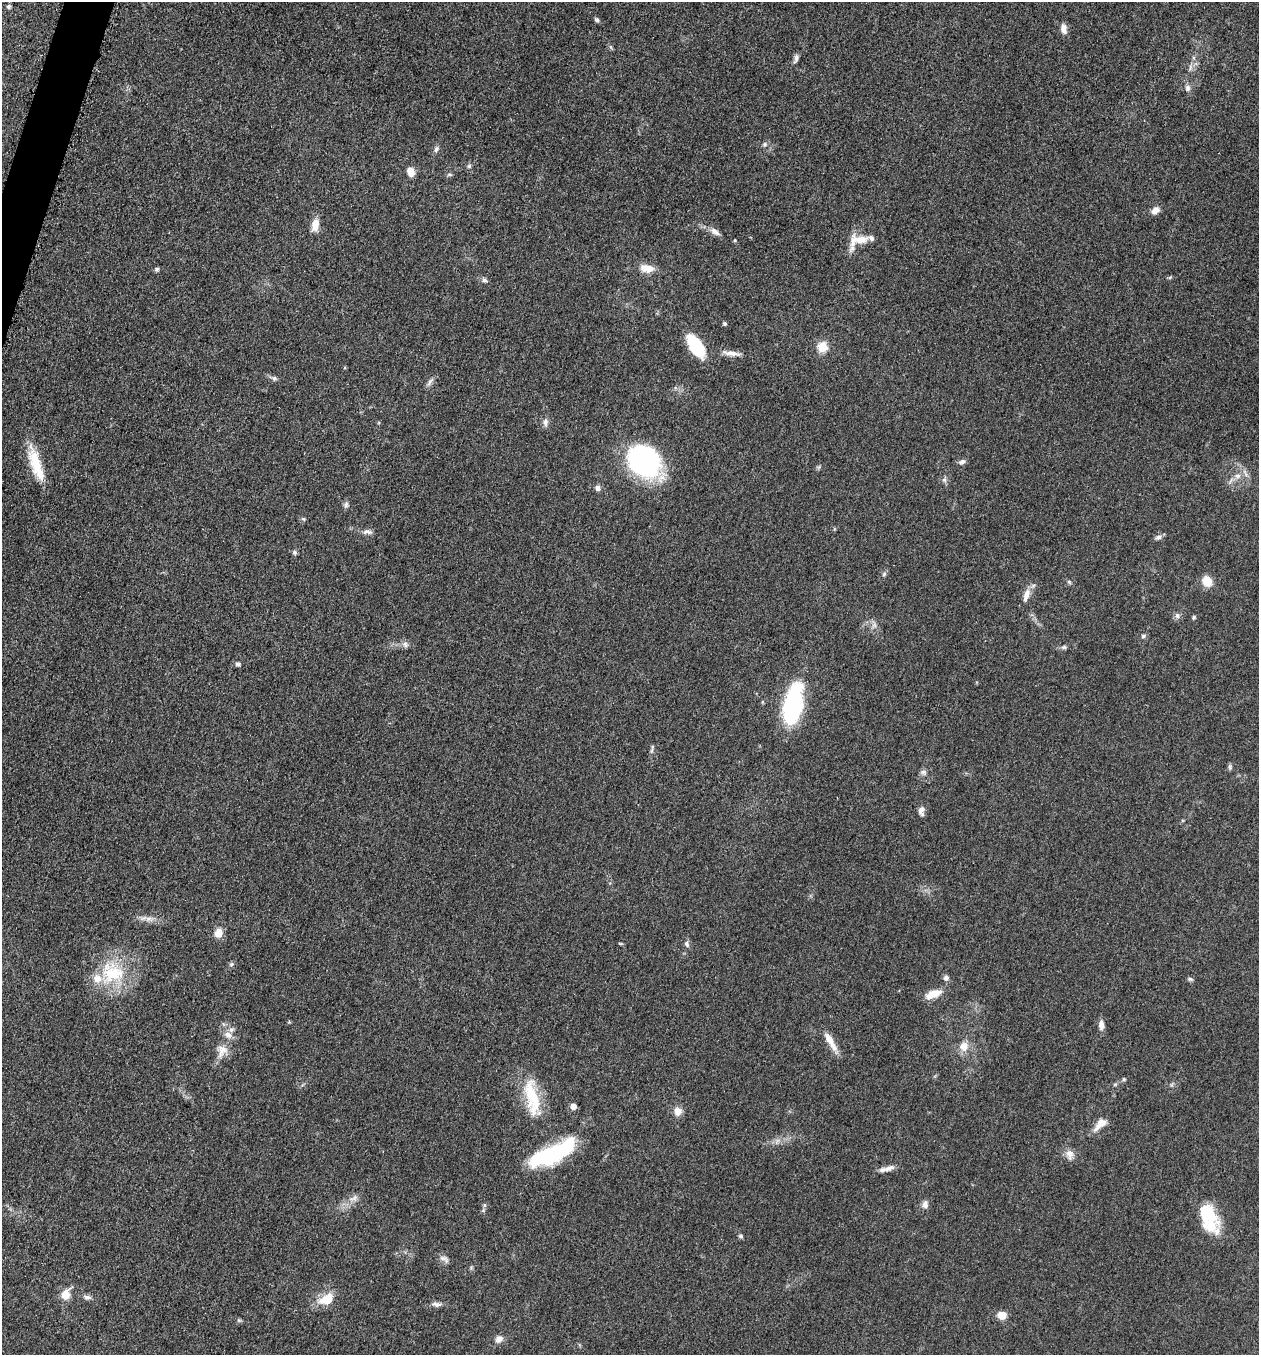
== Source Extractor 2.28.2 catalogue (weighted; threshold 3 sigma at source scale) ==
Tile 11 of 4 x 4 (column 3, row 3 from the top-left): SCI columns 2713-3969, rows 1370-2722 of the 5507 x 5462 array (HDU 1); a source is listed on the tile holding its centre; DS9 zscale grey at full resolution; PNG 1261 x 1357 px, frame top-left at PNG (2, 2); no overlay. Shown black and unused: <1% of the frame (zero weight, under 3 of 5 exposures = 3% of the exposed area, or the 3 px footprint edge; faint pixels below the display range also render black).
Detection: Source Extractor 2.28.2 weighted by HDU 2 'WHT'; one run over the whole footprint, this tile lists its part. Background 0.0608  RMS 0.0062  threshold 0.0278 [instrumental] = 3 sigma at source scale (4.5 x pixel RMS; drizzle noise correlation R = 1.50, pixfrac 1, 0.05/0.05 arcsec/px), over >= 5 px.
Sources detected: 91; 1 inside a brighter object's white glare — not listed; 5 inside a brighter listed object's ellipse — not listed separately; the other 85 listed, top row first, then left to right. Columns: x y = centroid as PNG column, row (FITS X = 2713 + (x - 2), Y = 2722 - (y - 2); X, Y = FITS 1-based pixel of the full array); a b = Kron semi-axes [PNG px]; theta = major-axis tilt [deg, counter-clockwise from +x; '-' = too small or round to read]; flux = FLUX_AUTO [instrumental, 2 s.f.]
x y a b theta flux
9 6 6 5 - 1.2
597 20 7 5 -43 1.2
1064 29 12 7 -82 4
796 58 12 5 74 2
1187 88 9 7 89 2.3
765 144 7 6 - 1.6
436 149 8 6 62 1.8
469 166 6 5 - 1.1
411 172 10 7 -63 5.2
449 174 6 4 1 0.96
1155 210 10 7 36 3.9
315 225 15 8 80 6.3
715 231 15 7 -38 3.3
861 240 21 12 10 8.2
647 268 18 10 -9 7.5
156 269 6 5 - 1.2
484 280 8 6 -15 1.6
725 324 5 4 - 0.99
696 346 24 11 -56 34
823 347 5 5 - 32
731 353 23 6 -7 4.8
274 378 6 6 - 1.3
429 382 12 5 59 2
545 422 12 6 89 2.5
962 462 9 6 29 1.9
645 463 31 18 -14 110
36 464 43 12 -72 20
1238 476 9 7 1 3.1
944 480 7 4 18 1.2
598 488 7 7 - 2.1
346 505 9 6 80 1.7
303 519 5 5 - 0.89
367 532 14 6 -2 2.6
1158 537 9 6 34 2.1
294 552 7 6 - 1.2
884 574 6 5 - 1.2
1207 581 10 8 -65 9.9
1069 582 6 5 - 1
1026 595 20 8 72 5.3
1177 616 9 6 -88 1.9
1194 617 5 5 - 1
874 625 7 5 -45 1.7
1143 636 7 5 18 1.2
405 644 9 6 -71 2
1064 647 7 5 0 1.3
238 664 6 5 - 1.5
793 704 39 17 79 78
652 747 7 4 71 1
1230 767 8 5 -87 1.2
923 772 9 6 0 1.9
921 810 10 7 71 3.3
149 919 8 5 1 2.2
218 933 11 9 71 5.7
620 943 6 3 -19 0.66
687 944 9 6 -62 1.7
231 964 6 5 - 1.1
112 973 35 25 -14 34
946 978 7 6 - 2
1190 979 8 5 -11 1.2
933 994 19 8 18 8.9
1101 1025 12 7 -86 3.7
231 1030 7 6 - 1.9
830 1041 27 7 -60 7.6
964 1046 15 12 81 6.5
222 1050 19 13 68 7.9
1124 1079 5 4 - 0.8
532 1097 50 16 -78 28
573 1106 5 4 - 5.9
678 1111 10 9 - 4.7
1100 1124 21 9 46 6.2
552 1153 56 17 26 56
1070 1154 14 10 -80 4.4
887 1169 22 6 14 4
354 1198 13 6 30 3.3
925 1204 10 8 86 3
485 1205 6 4 90 1
1207 1214 32 20 -56 25
741 1236 6 5 - 1.1
443 1258 13 6 -13 2.5
65 1294 5 5 - 25
87 1297 10 6 -10 2.3
327 1299 16 11 26 13
437 1304 13 6 -11 2.6
1002 1315 10 9 - 6
499 1339 12 8 27 3.5